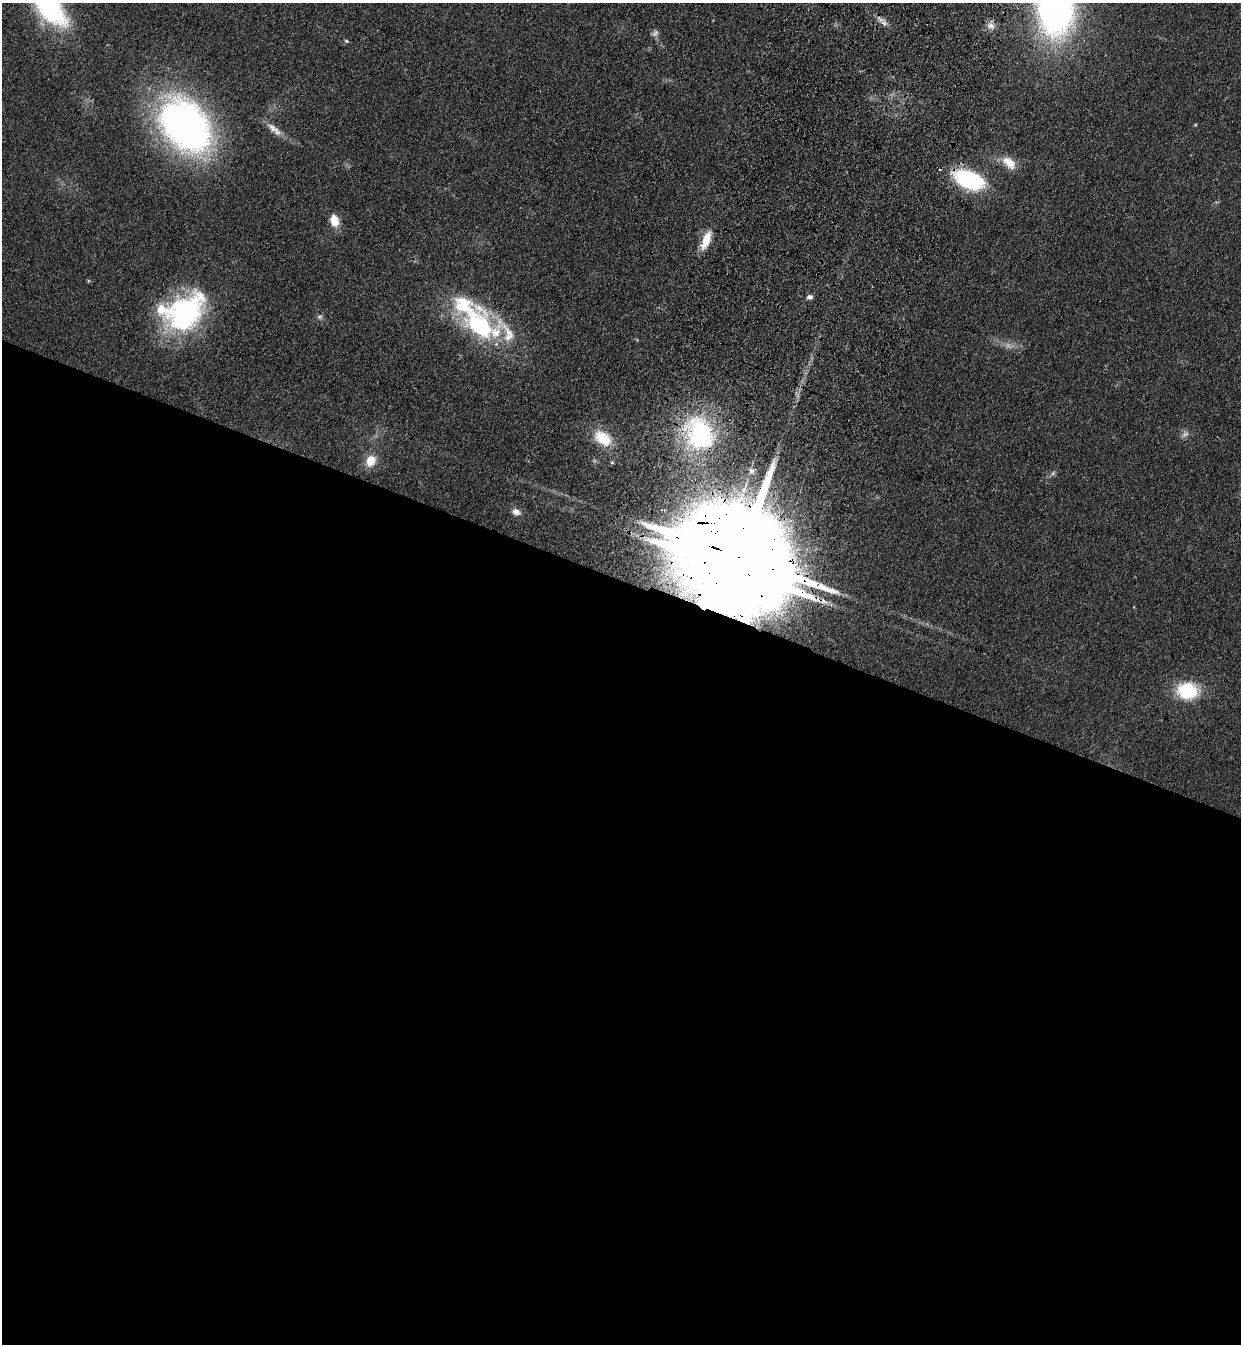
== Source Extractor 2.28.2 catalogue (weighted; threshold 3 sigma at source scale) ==
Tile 14 of 4 x 4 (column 2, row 4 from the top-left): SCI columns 1485-2723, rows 45-1386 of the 5574 x 5458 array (HDU 1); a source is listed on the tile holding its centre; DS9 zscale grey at full resolution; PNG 1243 x 1346 px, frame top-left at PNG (2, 3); no overlay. Shown black and unused: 57% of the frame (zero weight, under 3 of 4 exposures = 6% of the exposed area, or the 3 px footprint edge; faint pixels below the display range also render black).
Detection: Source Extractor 2.28.2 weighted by HDU 2 'WHT'; one run over the whole footprint, this tile lists its part. Background 0.0826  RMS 0.0066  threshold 0.0298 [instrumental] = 3 sigma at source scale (4.5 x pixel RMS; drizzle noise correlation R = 1.50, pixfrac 1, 0.05/0.05 arcsec/px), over >= 5 px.
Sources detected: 30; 2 too faint to see at this stretch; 1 inside a brighter object's white glare — not listed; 4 inside a brighter listed object's ellipse — not listed separately; the other 23 listed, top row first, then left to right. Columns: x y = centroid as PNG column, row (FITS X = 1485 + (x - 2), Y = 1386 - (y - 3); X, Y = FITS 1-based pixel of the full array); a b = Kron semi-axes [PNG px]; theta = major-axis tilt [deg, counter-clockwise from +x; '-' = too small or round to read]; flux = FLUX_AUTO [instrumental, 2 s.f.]
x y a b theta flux
1055 9 41 28 88 300
880 19 15 5 -36 3.9
991 26 11 9 -26 4.3
655 33 10 7 38 2.4
346 41 6 5 - 0.96
186 126 63 44 -52 280
274 129 26 9 -39 7.1
1009 163 21 12 -43 10
970 180 29 16 -23 74
334 221 12 8 -78 11
706 240 24 9 68 12
810 297 8 5 1 2.3
184 313 52 34 42 120
320 317 8 6 1 1.8
480 325 42 30 -54 80
699 434 39 31 -71 96
1185 434 10 7 28 2.7
603 438 23 15 -37 19
371 461 14 11 60 10
751 471 8 7 - 2.8
516 512 10 7 -22 4.1
740 558 38 20 -22 26000
1187 691 23 18 -5 33
Overlapping masked pixels (flux is a lower limit): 4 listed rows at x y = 970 180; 706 240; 699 434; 740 558
Isophote crosses this tile's border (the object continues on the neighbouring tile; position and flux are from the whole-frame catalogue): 1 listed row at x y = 1055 9